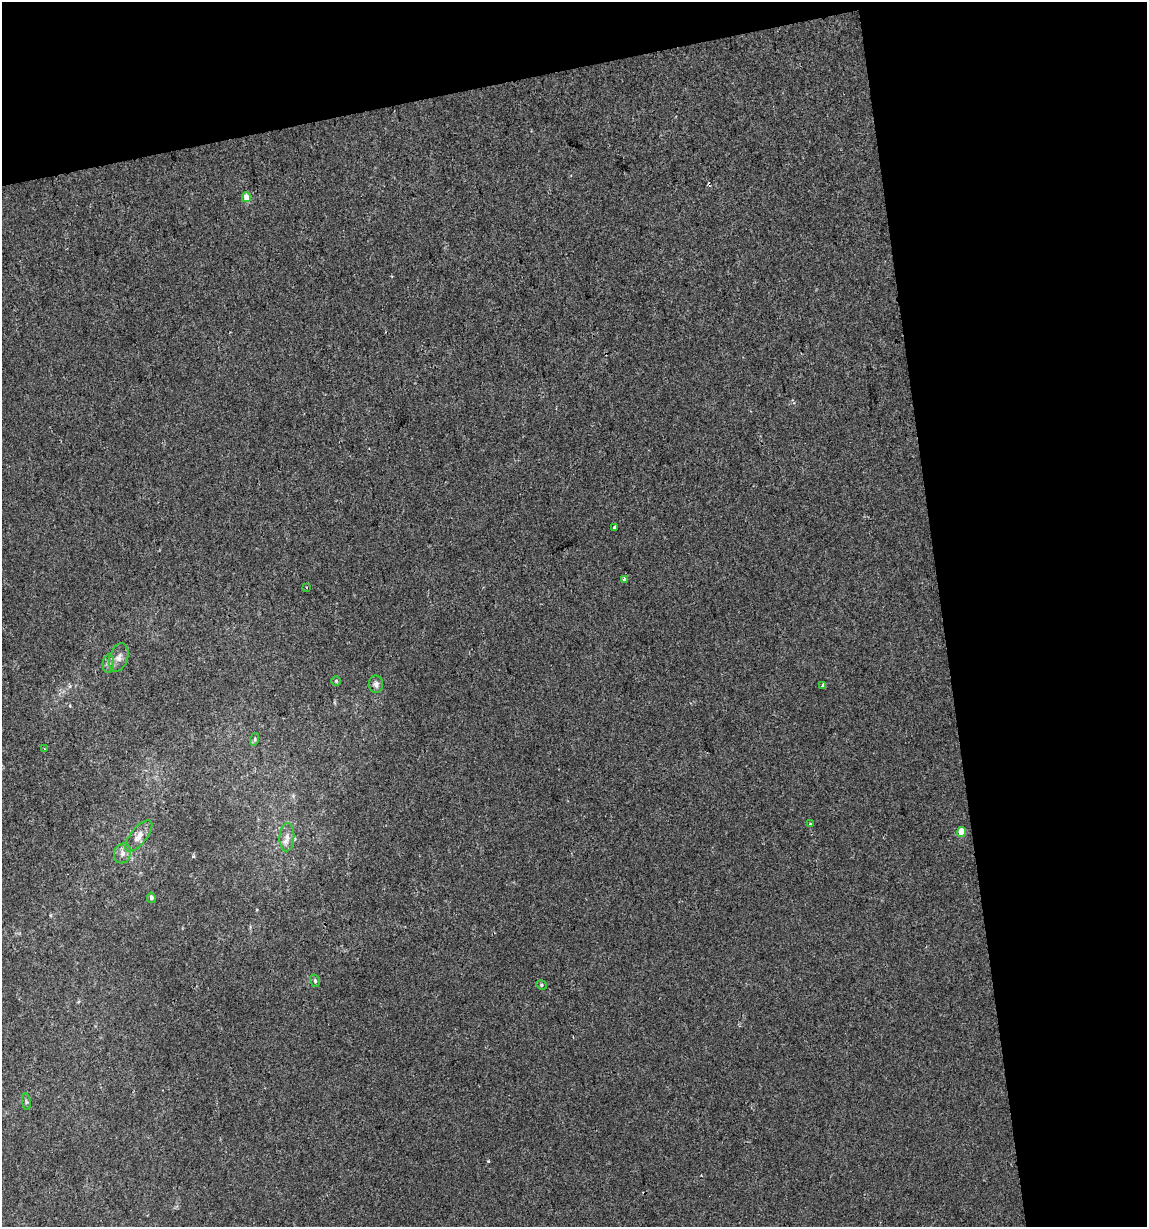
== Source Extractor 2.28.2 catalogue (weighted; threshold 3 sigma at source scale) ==
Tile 2 of 2 x 2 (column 2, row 1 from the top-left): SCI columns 1183-2327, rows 1225-2449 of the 2350 x 2449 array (HDU 1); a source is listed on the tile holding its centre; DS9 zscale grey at full resolution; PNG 1149 x 1229 px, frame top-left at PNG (2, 2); each listed source drawn as its Kron ellipse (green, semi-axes under 4 px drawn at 4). Shown black and unused: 24% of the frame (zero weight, under 2 of 3 exposures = <1% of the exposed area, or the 3 px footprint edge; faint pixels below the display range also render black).
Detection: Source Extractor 2.28.2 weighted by HDU 2 'WHT'; one run over the whole footprint, this tile lists its part. Background 9.50e-04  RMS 0.0041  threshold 0.0186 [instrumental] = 3 sigma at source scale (4.5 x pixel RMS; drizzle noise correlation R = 1.50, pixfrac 1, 0.0396/0.0396 arcsec/px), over >= 5 px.
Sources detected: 22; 2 cosmic-ray / hot-pixel residue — neither listed nor drawn; the other 20 listed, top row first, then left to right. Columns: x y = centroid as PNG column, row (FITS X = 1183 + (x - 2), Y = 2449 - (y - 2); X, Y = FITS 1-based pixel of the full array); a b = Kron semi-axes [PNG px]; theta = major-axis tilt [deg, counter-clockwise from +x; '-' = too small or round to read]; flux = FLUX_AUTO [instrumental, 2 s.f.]
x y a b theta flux
246 197 5 4 - 4.6
614 527 3 3 - 15
624 580 4 3 - 1.9
306 587 3 2 - 0.48
119 657 15 9 71 2.9
108 664 9 5 85 1.4
336 681 4 4 - 0.5
376 684 9 7 -86 1.5
823 685 4 3 - 2.4
255 739 6 4 72 0.61
45 749 3 2 - 0.4
810 824 4 3 - 0.41
962 832 5 4 - 7.3
139 836 19 8 52 3.7
287 837 14 7 87 2.8
122 853 10 8 67 2.1
151 898 5 4 - 1.2
315 981 6 5 - 0.79
541 985 5 4 - 0.57
26 1102 8 4 -82 0.78